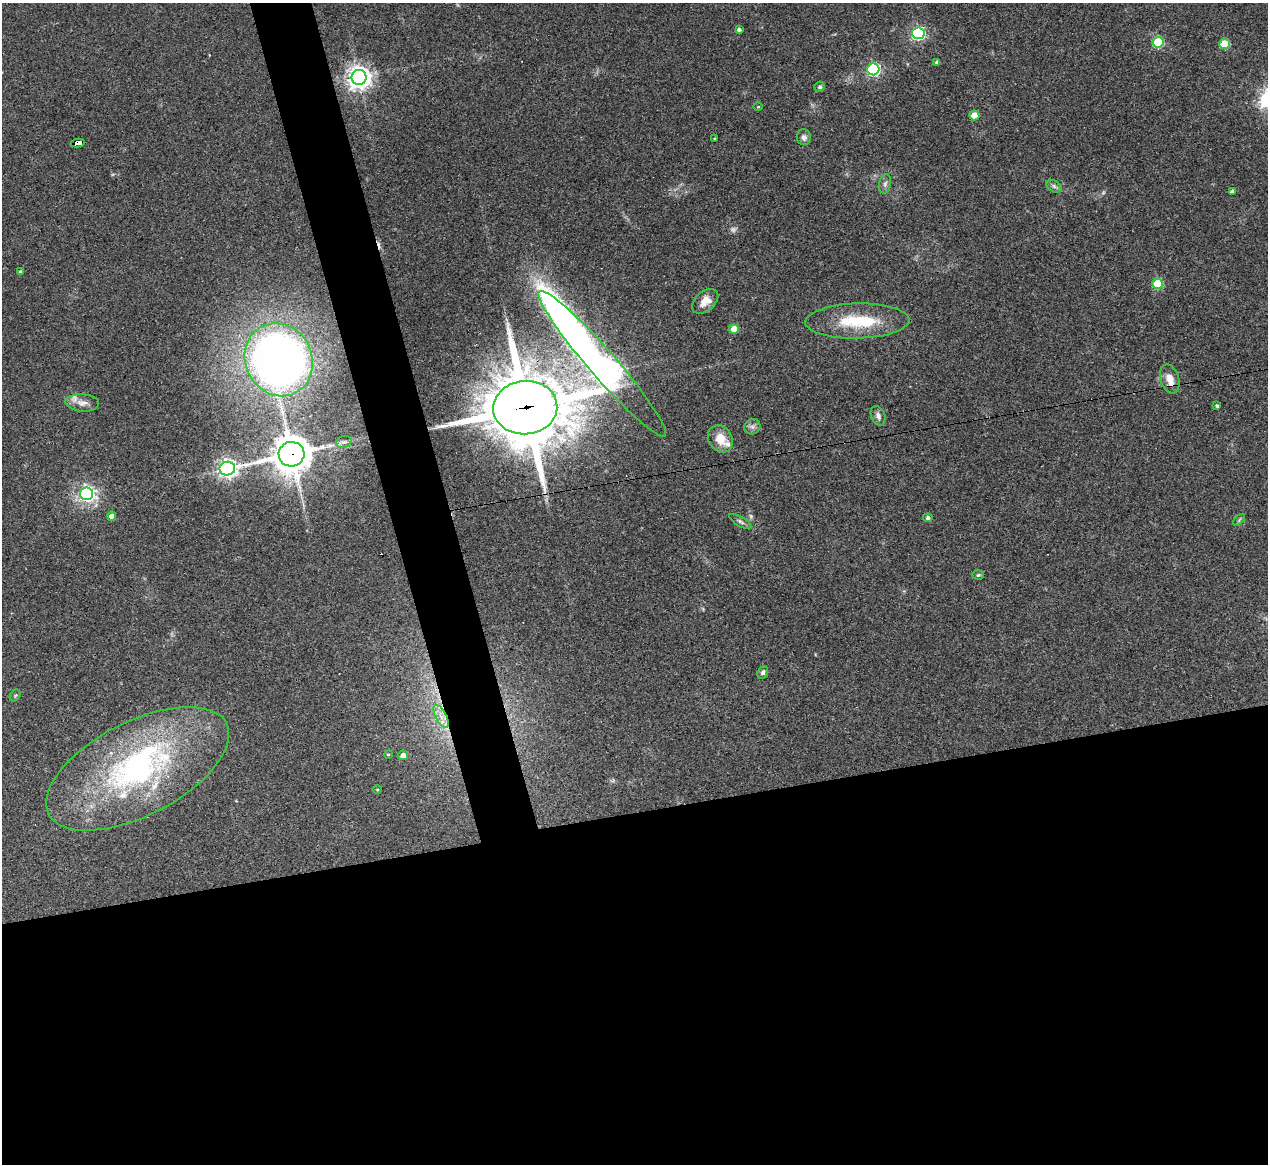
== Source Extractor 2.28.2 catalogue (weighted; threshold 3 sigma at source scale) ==
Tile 15 of 4 x 4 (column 3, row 4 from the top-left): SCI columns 2531-3796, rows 254-1415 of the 5061 x 5039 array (HDU 1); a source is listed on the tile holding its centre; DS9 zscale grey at full resolution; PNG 1270 x 1166 px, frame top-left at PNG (2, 3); each listed source drawn as its Kron ellipse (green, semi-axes under 4 px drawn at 4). Shown black and unused: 34% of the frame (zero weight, under 3 of 4 exposures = <1% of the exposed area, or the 3 px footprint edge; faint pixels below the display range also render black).
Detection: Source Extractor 2.28.2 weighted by HDU 2 'WHT'; one run over the whole footprint, this tile lists its part. Background 0.0954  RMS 0.0058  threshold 0.026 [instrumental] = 3 sigma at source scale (4.5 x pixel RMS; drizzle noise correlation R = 1.50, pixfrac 1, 0.05/0.05 arcsec/px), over >= 5 px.
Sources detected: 56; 1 too faint to see at this stretch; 2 inside a brighter object's white glare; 2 cosmic-ray / hot-pixel residue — neither listed nor drawn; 5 inside a brighter listed object's ellipse — not listed separately; the other 46 listed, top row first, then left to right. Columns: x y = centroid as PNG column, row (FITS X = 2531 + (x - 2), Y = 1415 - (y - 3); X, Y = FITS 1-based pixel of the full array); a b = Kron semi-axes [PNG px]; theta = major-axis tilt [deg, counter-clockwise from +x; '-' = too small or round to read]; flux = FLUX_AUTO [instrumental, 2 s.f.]
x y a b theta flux
739 29 4 3 - 1.4
918 33 6 6 - 95
1158 42 5 5 - 37
1224 44 5 5 - 22
937 62 3 3 - 1.2
873 69 6 6 - 95
359 77 7 7 - 500
820 87 5 5 - 1.3
758 107 5 3 - 0.57
974 115 5 5 - 13
804 137 8 7 - 2.1
715 138 3 2 - 0.68
78 143 7 4 11 59
885 184 9 6 80 1.9
1054 186 8 5 -31 1.6
1232 192 4 3 - 1.9
20 272 4 3 - 0.96
1158 284 5 5 - 28
705 301 15 9 41 7
857 321 52 17 1 31
734 329 5 4 - 9.7
279 360 37 33 -63 440
602 364 96 13 -49 590
1170 379 15 9 -72 6.7
82 403 17 8 -4 4.3
1217 406 4 3 - 1.1
525 408 32 26 5 5500
878 416 10 7 -67 2.5
752 427 8 7 - 2
720 439 14 11 -55 9.4
344 442 8 5 19 1.7
291 454 13 12 - 1400
227 469 8 7 - 280
87 494 7 6 - 160
112 516 4 4 - 4.6
928 518 4 4 - 1.4
1239 520 7 4 46 0.93
740 521 12 4 -30 1.7
978 575 6 4 3 0.86
763 672 6 5 - 1.6
15 695 6 5 - 0.87
441 716 12 5 -62 4.3
388 755 4 4 - 0.7
403 755 5 4 - 4.1
138 769 100 47 27 160
377 789 4 3 - 0.47
Overlapping masked pixels (flux is a lower limit): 5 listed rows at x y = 78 143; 602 364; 1170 379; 525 408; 291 454